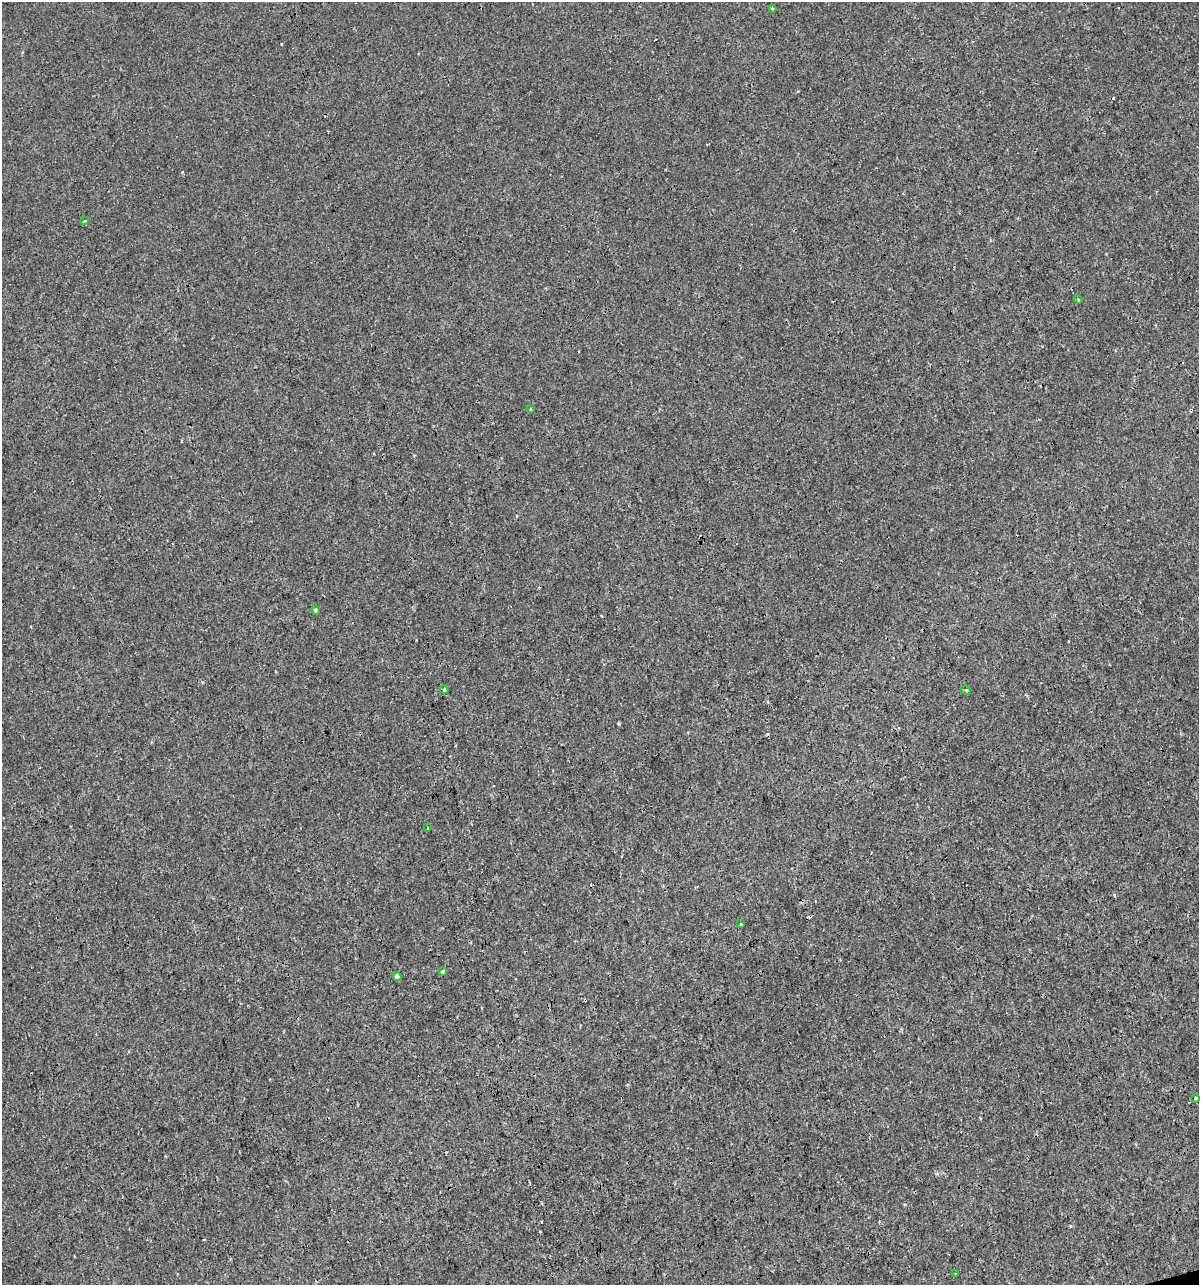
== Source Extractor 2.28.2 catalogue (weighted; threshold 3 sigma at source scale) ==
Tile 6 of 4 x 4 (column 2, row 2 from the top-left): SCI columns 1244-2440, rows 2567-3849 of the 4930 x 5132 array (HDU 1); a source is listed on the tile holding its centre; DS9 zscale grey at full resolution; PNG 1201 x 1287 px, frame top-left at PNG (2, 2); each listed source drawn as its Kron ellipse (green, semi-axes under 4 px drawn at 4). Shown black and unused: <1% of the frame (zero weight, under 3 of 4 exposures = <1% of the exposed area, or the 3 px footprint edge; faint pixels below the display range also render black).
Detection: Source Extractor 2.28.2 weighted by HDU 2 'WHT'; one run over the whole footprint, this tile lists its part. Background 9.33e-05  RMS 0.0017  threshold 0.00783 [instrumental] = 3 sigma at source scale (4.5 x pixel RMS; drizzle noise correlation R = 1.50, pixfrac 1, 0.0396/0.0396 arcsec/px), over >= 5 px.
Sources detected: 15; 2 cosmic-ray / hot-pixel residue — neither listed nor drawn; the other 13 listed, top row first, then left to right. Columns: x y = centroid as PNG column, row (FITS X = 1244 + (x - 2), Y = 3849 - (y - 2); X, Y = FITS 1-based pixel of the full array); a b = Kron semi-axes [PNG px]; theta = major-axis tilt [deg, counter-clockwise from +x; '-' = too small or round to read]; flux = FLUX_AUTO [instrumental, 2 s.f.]
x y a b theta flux
772 8 3 3 - 0.4
85 221 4 3 - 0.3
1078 299 4 3 - 0.16
530 409 3 3 - 0.23
315 610 5 4 - 0.33
444 689 4 4 - 0.38
966 690 5 3 - 0.16
428 828 3 2 - 0.16
741 924 3 3 - 0.28
443 971 3 3 - 0.56
397 977 4 4 - 0.96
1196 1098 4 3 - 1.2
956 1274 3 2 - 0.66